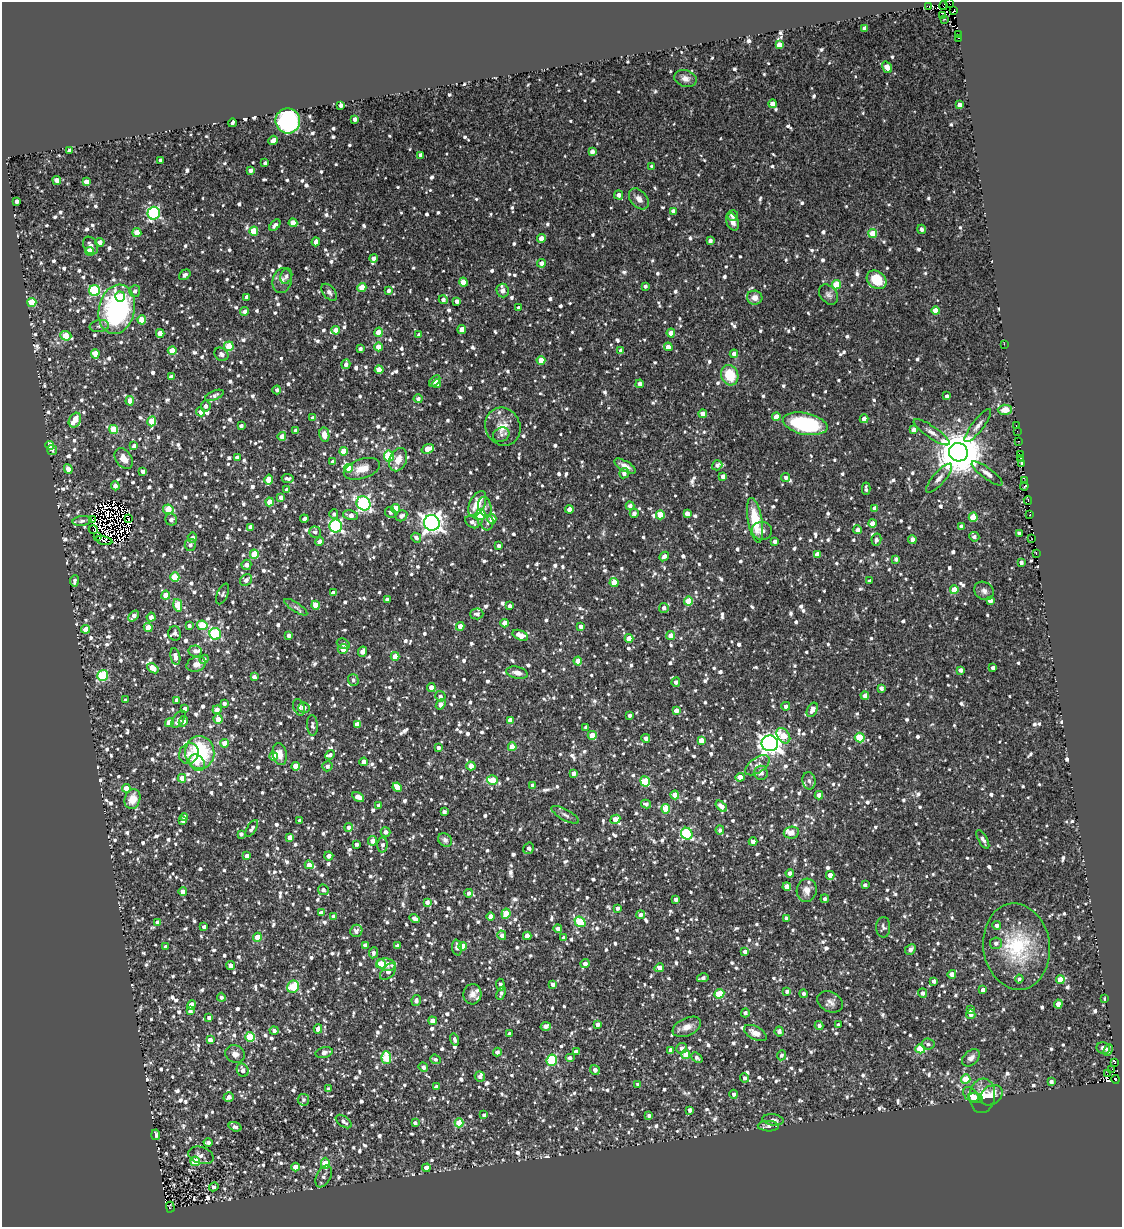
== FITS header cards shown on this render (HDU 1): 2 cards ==
NAXIS1  =                 1120
NAXIS2  =                 1225

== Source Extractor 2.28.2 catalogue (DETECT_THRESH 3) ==
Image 1120 x 1225 px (HDU 1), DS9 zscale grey, 1 PNG px = 1 image px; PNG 1124 x 1229 px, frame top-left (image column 1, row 1225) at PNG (2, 2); each listed source drawn as its Kron ellipse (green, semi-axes under 4 px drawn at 4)
Background 0.122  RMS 0.032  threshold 0.0949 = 3 sigma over >= 5 px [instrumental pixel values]
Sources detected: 1887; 15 with non-positive FLUX_AUTO (blend fragments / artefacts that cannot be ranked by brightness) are neither listed nor drawn; of the other 1872, the 500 brightest by FLUX_AUTO listed and drawn (1372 fainter detections omitted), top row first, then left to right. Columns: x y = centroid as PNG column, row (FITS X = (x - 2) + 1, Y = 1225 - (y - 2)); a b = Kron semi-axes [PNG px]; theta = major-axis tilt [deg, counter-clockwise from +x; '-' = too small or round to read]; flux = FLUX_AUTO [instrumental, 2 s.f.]
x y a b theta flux
949 3 3 2 - 110
929 6 3 2 - 16
943 6 4 2 - 91
954 11 4 4 - 390
942 16 3 2 - 130
945 19 3 2 - 16
865 28 4 4 - 9.1
958 34 3 3 - 26
958 38 3 2 - 70
779 45 4 4 - 27
887 67 6 4 -56 28
685 79 11 8 -15 13
773 104 4 4 - 24
959 105 4 4 - 12
341 106 4 3 - 8
355 119 4 3 - 9.5
288 121 12 12 - 350
232 123 4 3 - 7.6
273 140 5 4 - 15
69 151 4 3 - 8.2
592 152 4 4 - 14
420 155 4 3 - 8.3
161 160 4 3 - 8
265 163 4 4 - 6.8
652 166 4 3 - 6.9
250 170 4 3 - 9
57 180 4 4 - 14
86 182 4 4 - 17
619 195 4 4 - 11
639 199 12 8 -49 15
17 201 3 3 - 7.1
673 211 4 4 - 9.1
154 213 6 6 - 310
733 216 5 5 - 13
733 222 9 6 -67 15
293 223 4 4 - 27
275 225 7 4 49 10
922 229 5 4 - 6.8
254 231 4 4 - 60
137 233 4 4 - 33
873 234 4 4 - 45
541 238 5 4 - 20
710 241 4 4 - 8.7
100 242 4 4 - 12
316 242 4 4 - 22
91 246 9 7 -58 12
89 251 4 4 - 51
374 258 4 4 - 9.8
541 263 4 4 - 12
185 275 6 4 37 8.2
286 276 8 6 71 7.8
282 280 13 9 77 13
877 280 10 8 -35 56
463 282 4 4 - 38
836 285 4 4 - 72
645 286 4 3 - 7.2
362 287 4 4 - 44
95 291 5 5 - 190
135 291 6 5 - 7.3
388 291 4 3 - 7.6
503 291 7 6 - 9.7
329 292 10 6 -50 7.5
828 294 11 8 -49 9.1
120 297 5 5 - 26
247 297 4 4 - 10
755 298 8 7 - 15
443 300 4 4 - 9.3
457 301 4 3 - 9.1
32 302 4 4 - 76
519 308 4 4 - 7.1
117 309 25 18 76 400
245 311 4 4 - 9.4
936 311 4 4 - 34
142 320 4 4 - 49
99 326 9 6 9 7.7
336 330 4 4 - 24
462 330 4 4 - 30
379 332 5 4 - 35
160 333 4 4 - 20
671 333 4 4 - 25
419 335 4 3 - 7.3
66 336 5 5 - 58
1004 344 2 2 - 28
229 346 5 4 - 66
379 347 4 4 - 34
668 347 4 4 - 18
360 349 4 3 - 7.8
172 350 4 4 - 33
621 351 4 4 - 11
95 354 5 4 - 30
221 354 7 6 - 8
734 354 4 4 - 12
541 360 4 4 - 28
346 364 5 4 - 8
379 370 4 4 - 25
730 375 10 8 -71 62
171 377 4 4 - 13
435 381 7 4 44 18
437 384 4 4 - 13
640 384 4 4 - 9.6
277 390 4 4 - 7
214 395 10 4 23 8.7
947 396 4 3 - 7.4
418 399 4 4 - 8.8
130 401 5 4 - 23
206 406 5 5 - 8.3
1005 410 7 5 2 18
201 412 4 4 - 13
703 414 4 4 - 20
776 417 4 4 - 29
313 418 4 4 - 10
864 419 4 4 - 17
75 420 8 6 62 48
152 421 5 4 - 55
805 424 22 10 -11 230
1016 425 3 2 - 7.4
241 426 4 3 - 8.6
978 426 20 6 52 12
503 427 19 17 -64 36
113 429 4 4 - 63
914 430 4 4 - 13
295 431 4 3 - 8
1017 431 2 2 - 8.6
932 432 21 6 -35 13
324 435 7 5 -82 17
501 435 8 7 - 7.4
282 436 4 4 - 13
1019 441 3 2 - 7.5
49 445 4 4 - 55
134 446 4 4 - 8.7
428 449 6 4 18 37
52 450 5 4 - 6.8
343 451 4 4 - 33
958 452 9 9 - 11000
1020 455 4 3 - 270
389 456 5 5 - 120
124 458 11 7 -54 20
237 458 4 4 - 15
1021 458 3 2 - 240
398 460 12 8 66 22
333 462 4 4 - 10
1021 464 4 3 - 190
717 465 5 5 - 9.1
625 466 12 5 -29 14
349 468 4 4 - 38
68 469 5 4 - 15
362 469 19 9 17 31
143 471 4 4 - 11
624 473 5 4 - 11
987 473 19 5 -36 15
723 476 4 4 - 12
786 477 5 4 - 7.8
288 478 6 3 -5 7
939 478 18 6 49 14
269 479 5 4 - 47
1024 481 4 3 - 52
115 486 4 4 - 12
1024 486 4 3 - 270
866 489 6 3 -87 6.8
287 490 4 4 - 11
281 497 4 4 - 11
1028 501 4 3 - 140
270 502 4 4 - 32
363 503 7 6 - 480
477 504 13 7 62 37
630 506 4 4 - 9.3
485 507 10 6 -75 9.4
395 508 4 4 - 39
875 508 4 4 - 14
168 509 5 4 - 61
569 509 4 4 - 15
390 512 6 5 - 7
634 513 4 4 - 8.2
334 514 5 4 - 6.8
687 514 4 4 - 15
1030 514 3 3 - 61
351 515 8 5 -13 14
480 515 5 5 - 160
660 515 4 4 - 49
401 516 6 5 - 10
973 517 4 4 - 52
129 519 3 3 - 7.1
304 519 4 3 - 7.8
492 519 5 4 - 25
92 520 3 3 - 8.9
171 520 6 5 - 10
755 520 23 7 -80 76
82 521 9 5 5 6.8
472 522 8 5 -35 10
432 523 8 7 - 1400
487 523 7 6 - 7
872 523 4 4 - 21
336 526 6 6 - 320
961 526 4 4 - 12
251 527 4 4 - 12
93 530 5 3 - 16
858 530 4 4 - 12
762 531 10 9 - 12
315 532 6 5 - 7.1
1019 533 4 3 - 7
97 537 3 3 - 8.1
974 537 5 5 - 7.3
192 538 5 4 - 8.1
416 538 5 4 - 8.4
912 539 4 4 - 11
1031 539 3 2 - 48
876 540 6 5 - 7.6
104 541 8 3 -11 13
775 541 4 4 - 8.4
320 542 4 4 - 13
190 545 6 5 - 7.3
499 546 4 3 - 7.3
1036 553 3 2 - 37
254 554 4 4 - 58
817 554 4 4 - 22
664 556 5 4 - 11
896 559 4 3 - 7.3
1021 562 4 3 - 8.9
246 565 5 5 - 15
175 577 5 4 - 67
246 580 6 5 - 11
74 581 5 3 - 7
870 581 4 3 - 7.8
614 583 4 4 - 34
954 590 4 4 - 39
984 591 10 8 -35 11
333 593 4 4 - 11
222 594 11 5 67 7
166 595 4 4 - 29
387 600 4 4 - 9
689 601 4 4 - 55
990 601 4 4 - 10
178 605 6 4 -75 71
316 605 4 4 - 36
509 606 4 3 - 7.4
296 607 13 4 -33 7.6
664 608 5 5 - 9.6
477 614 6 5 - 9.3
134 616 6 4 48 14
151 617 4 4 - 12
505 623 4 4 - 27
202 625 5 4 - 75
189 626 4 4 - 7.2
460 626 4 4 - 23
581 626 4 3 - 11
148 627 4 4 - 27
86 629 4 4 - 33
175 633 7 6 - 9.4
215 634 6 5 - 220
289 635 4 4 - 11
520 635 8 5 -24 28
671 636 4 4 - 22
629 638 4 4 - 31
343 644 7 5 -25 6.8
343 649 5 5 - 22
195 651 6 5 - 9
362 652 5 4 - 15
175 656 8 4 -77 14
395 656 4 4 - 33
204 659 5 4 - 8.2
578 661 4 4 - 35
196 664 10 7 19 16
153 668 6 4 -39 30
993 668 4 3 - 7.7
960 670 4 4 - 10
517 673 11 6 -12 15
103 675 5 5 - 160
254 677 4 4 - 9.5
353 680 6 5 - 7.5
676 682 5 4 - 8.6
431 687 4 4 - 16
881 688 4 4 - 8.7
440 696 5 5 - 10
865 696 4 4 - 15
126 700 4 3 - 7.7
176 700 4 3 - 8.8
224 703 4 3 - 7
441 704 6 4 50 18
786 706 4 4 - 8.8
299 707 8 5 -66 8.4
304 708 6 5 - 13
185 709 4 4 - 12
217 710 4 4 - 11
812 710 8 5 64 15
676 711 4 4 - 14
630 716 3 3 - 6.9
178 719 10 5 53 13
218 719 5 4 - 19
510 720 4 4 - 22
183 721 6 4 63 15
169 722 4 4 - 28
357 724 4 4 - 20
312 725 10 5 -87 7.4
586 727 4 3 - 7.9
592 735 4 4 - 34
783 736 8 5 -55 49
646 738 4 4 - 9.8
860 738 5 5 - 71
701 741 4 4 - 29
225 743 4 4 - 33
770 743 8 8 - 1700
512 747 4 4 - 42
438 748 4 4 - 8.5
200 752 16 14 -84 180
189 754 11 9 60 17
280 754 11 7 -77 21
330 755 5 4 - 7.8
274 756 4 4 - 28
364 762 4 4 - 16
197 763 9 7 -52 16
757 765 14 7 36 19
296 766 4 4 - 30
327 766 5 5 - 8
471 766 4 4 - 29
574 773 4 4 - 12
761 773 7 7 - 12
740 777 4 4 - 21
182 778 4 4 - 27
492 780 5 4 - 55
645 781 5 5 - 89
809 781 9 6 -79 7.9
533 785 4 3 - 9.3
397 787 5 4 - 39
126 788 4 4 - 32
675 795 4 4 - 48
819 795 4 4 - 13
358 797 6 4 -32 18
133 799 10 7 70 36
646 804 5 4 - 7.8
379 806 4 4 - 9.6
721 806 7 4 -41 18
666 809 4 4 - 69
444 812 4 4 - 9.6
565 815 15 5 -28 8.1
184 817 4 4 - 7.8
615 819 5 4 - 25
300 820 4 3 - 9.6
183 821 4 3 - 8.9
348 827 4 4 - 9.6
252 828 9 4 58 8.1
720 830 4 4 - 7.1
386 832 5 4 - 9.4
791 833 7 6 - 20
241 834 4 4 - 7.1
687 834 6 5 - 210
290 837 4 4 - 20
983 839 10 4 -61 9.5
445 840 7 6 - 8.4
373 841 4 4 - 14
753 842 4 4 - 14
357 844 3 3 - 7
382 845 7 5 87 7.4
529 848 6 5 - 8.5
247 856 4 4 - 14
329 856 4 4 - 11
309 865 4 4 - 25
790 873 4 4 - 12
830 875 4 4 - 20
865 885 4 4 - 6.8
787 887 4 4 - 28
323 890 5 5 - 9.9
807 890 12 10 78 19
183 892 4 4 - 21
469 893 4 4 - 8.7
676 899 4 4 - 8.4
825 899 4 3 - 8.5
427 902 4 4 - 10
618 908 4 3 - 7.3
321 913 4 4 - 11
506 914 5 4 - 59
640 915 4 4 - 7.7
334 916 4 4 - 14
491 917 4 4 - 21
415 918 5 4 - 13
787 918 4 4 - 13
157 922 4 4 - 11
580 922 6 5 - 130
997 925 4 4 - 9
204 927 4 3 - 7.7
883 927 10 7 90 7.5
558 929 4 4 - 10
356 931 6 6 - 7.6
502 935 5 4 - 11
527 936 4 4 - 20
257 937 4 4 - 36
564 938 4 3 - 9.9
996 943 6 6 - 9.2
365 945 4 4 - 9.1
397 946 4 4 - 8.9
463 946 4 4 - 25
1016 946 43 33 -82 170
166 947 4 3 - 10
457 947 8 5 -85 13
910 949 6 4 47 11
745 952 4 4 - 12
373 953 5 4 - 8.3
381 964 5 4 - 70
387 964 9 6 -11 26
585 964 4 4 - 14
231 965 4 4 - 13
659 968 5 4 - 25
388 972 10 5 48 15
952 974 4 4 - 21
703 978 6 3 13 7.5
1019 979 4 4 - 7
1060 980 4 4 - 28
934 981 4 3 - 7.8
553 984 4 3 - 7.4
500 985 6 4 -87 7.1
293 987 6 5 - 110
983 990 4 3 - 7.9
787 991 4 4 - 8.1
501 993 7 4 69 7.6
923 993 4 4 - 9.2
472 994 10 9 - 13
719 994 5 4 - 76
803 994 4 4 - 7.4
221 997 4 4 - 7
1105 999 4 3 - 7.7
416 1001 5 4 - 9.2
830 1002 13 9 -28 14
1058 1004 4 4 - 23
192 1005 5 4 - 34
970 1010 4 3 - 8.2
190 1011 4 4 - 9.1
745 1013 4 4 - 8.5
971 1014 5 4 - 11
209 1018 4 3 - 8.9
433 1021 4 4 - 20
597 1024 4 3 - 8.9
838 1025 4 4 - 7.7
546 1026 5 4 - 12
819 1026 4 4 - 9.6
687 1027 15 9 25 21
318 1029 4 4 - 21
274 1031 4 4 - 7.4
779 1032 5 4 - 8.5
755 1033 12 6 -28 19
509 1034 4 3 - 8
250 1037 5 4 - 110
455 1039 6 4 -72 7.3
210 1040 4 4 - 15
928 1044 6 5 - 7.6
681 1048 5 5 - 9.7
1103 1048 7 6 - 11
920 1049 5 4 - 76
670 1050 4 4 - 11
1108 1050 6 4 63 8.7
497 1052 4 4 - 7.5
576 1052 4 4 - 9.8
324 1053 9 5 14 12
235 1054 10 8 -29 14
686 1054 4 4 - 33
781 1055 5 4 - 6.9
386 1058 6 5 - 110
570 1058 5 4 - 7.6
697 1058 6 4 -40 7.5
971 1058 10 7 43 11
435 1059 5 4 - 6.8
552 1060 6 5 - 180
1115 1062 3 2 - 11
423 1067 5 4 - 7
1112 1069 3 2 - 18
243 1070 7 5 -59 14
595 1070 5 4 - 11
1107 1074 3 2 - 7.6
480 1077 5 4 - 7.8
745 1078 4 4 - 6.8
966 1079 5 4 - 58
1115 1079 4 2 - 71
1051 1082 4 3 - 7.8
638 1084 4 3 - 7
436 1087 4 4 - 11
328 1089 4 3 - 7.6
734 1094 4 4 - 7.3
971 1095 9 6 -41 14
991 1095 12 9 34 30
982 1096 17 13 84 30
229 1097 5 4 - 12
976 1098 7 5 -8 18
303 1100 6 6 - 6.8
690 1110 4 3 - 9.2
484 1115 4 4 - 7.6
649 1116 4 3 - 7.3
773 1120 11 5 -8 9.6
344 1121 9 5 -37 12
415 1123 4 4 - 6.9
459 1123 4 4 - 60
768 1126 10 5 -2 9.5
235 1127 6 4 -18 8.2
156 1135 5 4 - 7.9
208 1142 4 3 - 8.5
201 1155 13 8 -18 13
195 1161 5 5 - 55
325 1163 5 4 - 66
296 1167 4 4 - 35
426 1168 4 4 - 23
324 1176 12 7 63 9.9
214 1187 5 4 - 14
170 1207 5 2 - 17
At the frame edge (FLAGS 8, measured only in part): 2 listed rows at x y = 949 3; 943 6
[1372 fainter detections neither listed nor drawn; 15 non-positive-flux detections neither listed nor drawn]